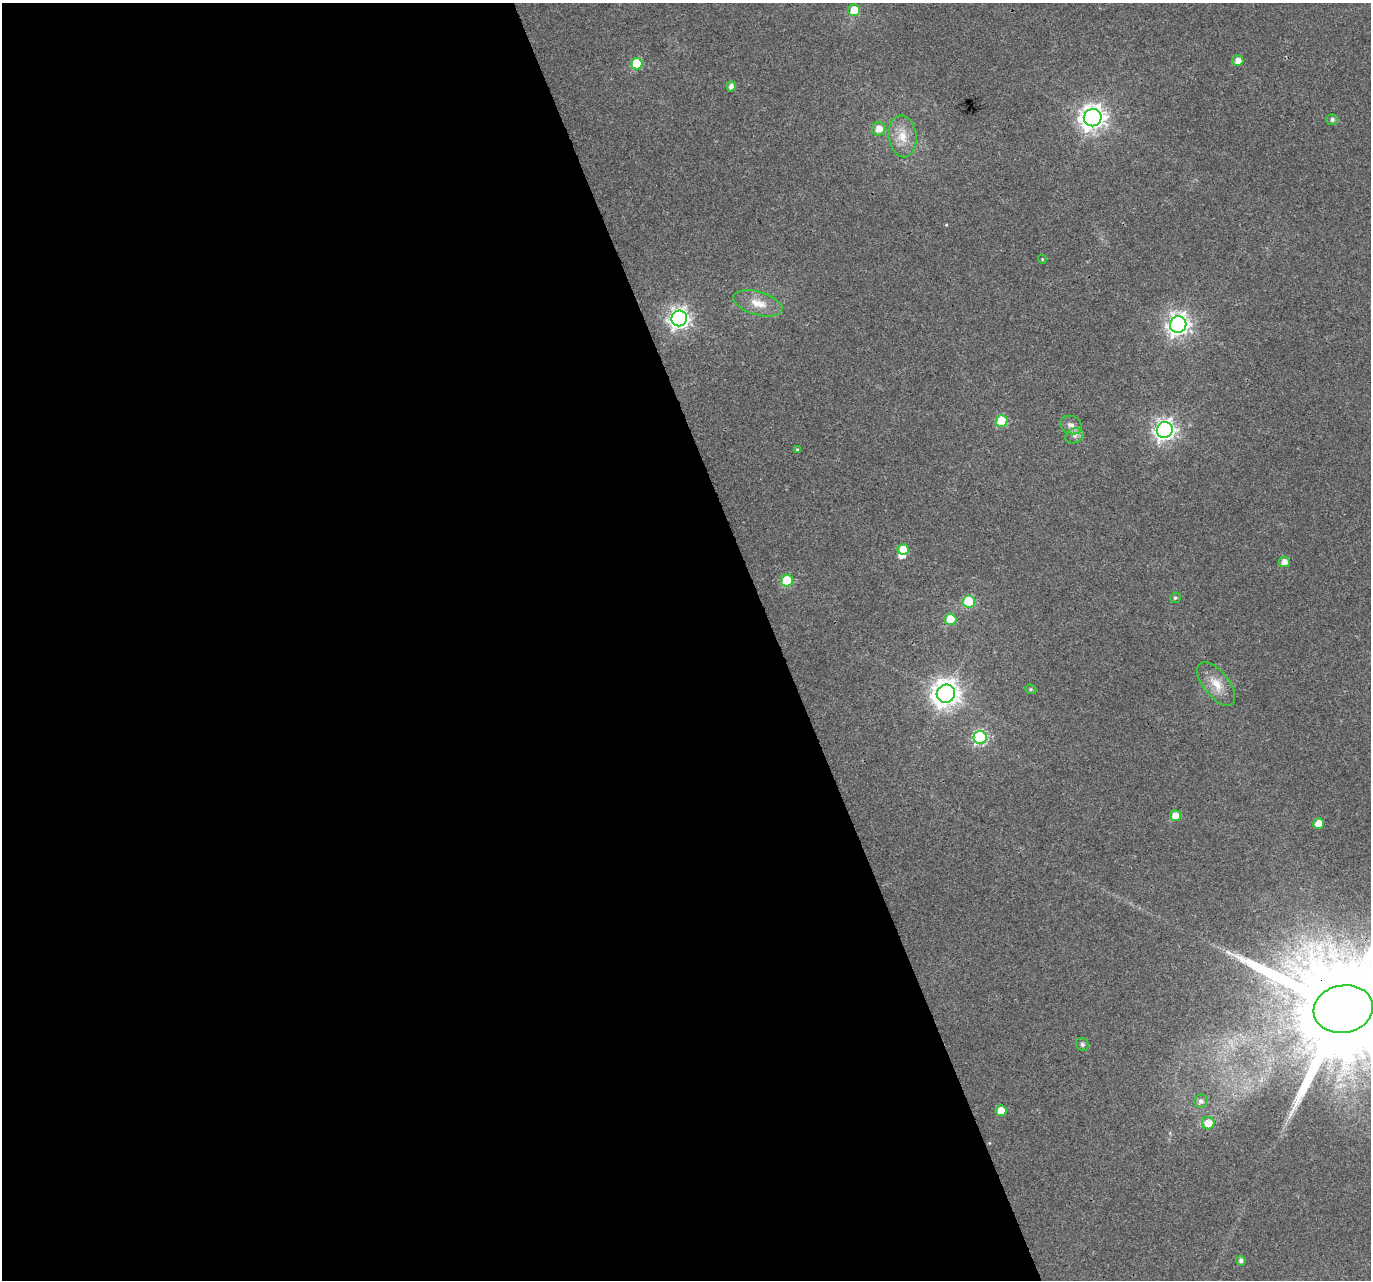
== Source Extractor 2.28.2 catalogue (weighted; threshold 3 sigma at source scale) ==
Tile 9 of 4 x 4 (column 1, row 3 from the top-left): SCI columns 3-1371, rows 1411-2688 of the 5484 x 5319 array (HDU 1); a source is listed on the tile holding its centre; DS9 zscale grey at full resolution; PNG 1373 x 1282 px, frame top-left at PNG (2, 3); each listed source drawn as its Kron ellipse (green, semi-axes under 4 px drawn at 4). Shown black and unused: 57% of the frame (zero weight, under 3 of 4 exposures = <1% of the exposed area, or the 3 px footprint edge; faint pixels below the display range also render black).
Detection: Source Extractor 2.28.2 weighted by HDU 2 'WHT'; one run over the whole footprint, this tile lists its part. Background 0.0313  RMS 0.0039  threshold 0.0177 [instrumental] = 3 sigma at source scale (4.5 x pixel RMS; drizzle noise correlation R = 1.50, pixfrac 1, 0.0396/0.0396 arcsec/px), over >= 5 px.
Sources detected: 36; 1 inside a brighter object's white glare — neither listed nor drawn; the other 35 listed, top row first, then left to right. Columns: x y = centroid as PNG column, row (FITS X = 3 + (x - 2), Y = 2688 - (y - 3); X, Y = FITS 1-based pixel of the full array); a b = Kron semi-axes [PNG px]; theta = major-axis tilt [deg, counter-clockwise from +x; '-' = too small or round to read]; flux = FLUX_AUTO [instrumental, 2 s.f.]
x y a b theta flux
854 10 6 6 - 6.9
1238 61 5 5 - 3
637 64 6 5 - 17
731 86 5 4 - 1.9
1093 118 9 8 - 340
1332 120 5 5 - 1.1
879 129 7 6 - 3.7
902 136 21 14 -85 7.1
1042 259 4 3 - 0.35
758 303 25 11 -16 6.3
679 318 8 7 - 190
1178 325 8 8 - 240
1002 421 6 6 - 20
1071 425 11 9 -21 2.3
1165 430 8 8 - 200
1074 436 9 7 23 1.6
797 449 3 3 - 0.43
903 549 5 5 - 6.6
1284 562 5 5 - 2.8
787 581 6 6 - 22
1175 598 5 5 - 0.72
969 601 6 6 - 28
951 619 6 6 - 15
1216 684 26 12 -52 6.6
1031 689 6 4 -21 0.58
946 694 9 9 - 450
980 738 6 6 - 59
1175 816 5 5 - 4.5
1319 824 5 5 - 5.4
1343 1009 30 23 11 15000
1082 1044 7 6 - 0.79
1201 1101 6 6 - 1.6
1001 1111 5 5 - 5.5
1208 1123 6 6 - 6.2
1241 1261 5 4 - 1.4
Overlapping masked pixels (flux is a lower limit): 1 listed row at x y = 1343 1009
Isophote crosses this tile's border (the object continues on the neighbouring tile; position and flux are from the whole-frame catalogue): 1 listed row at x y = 1343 1009